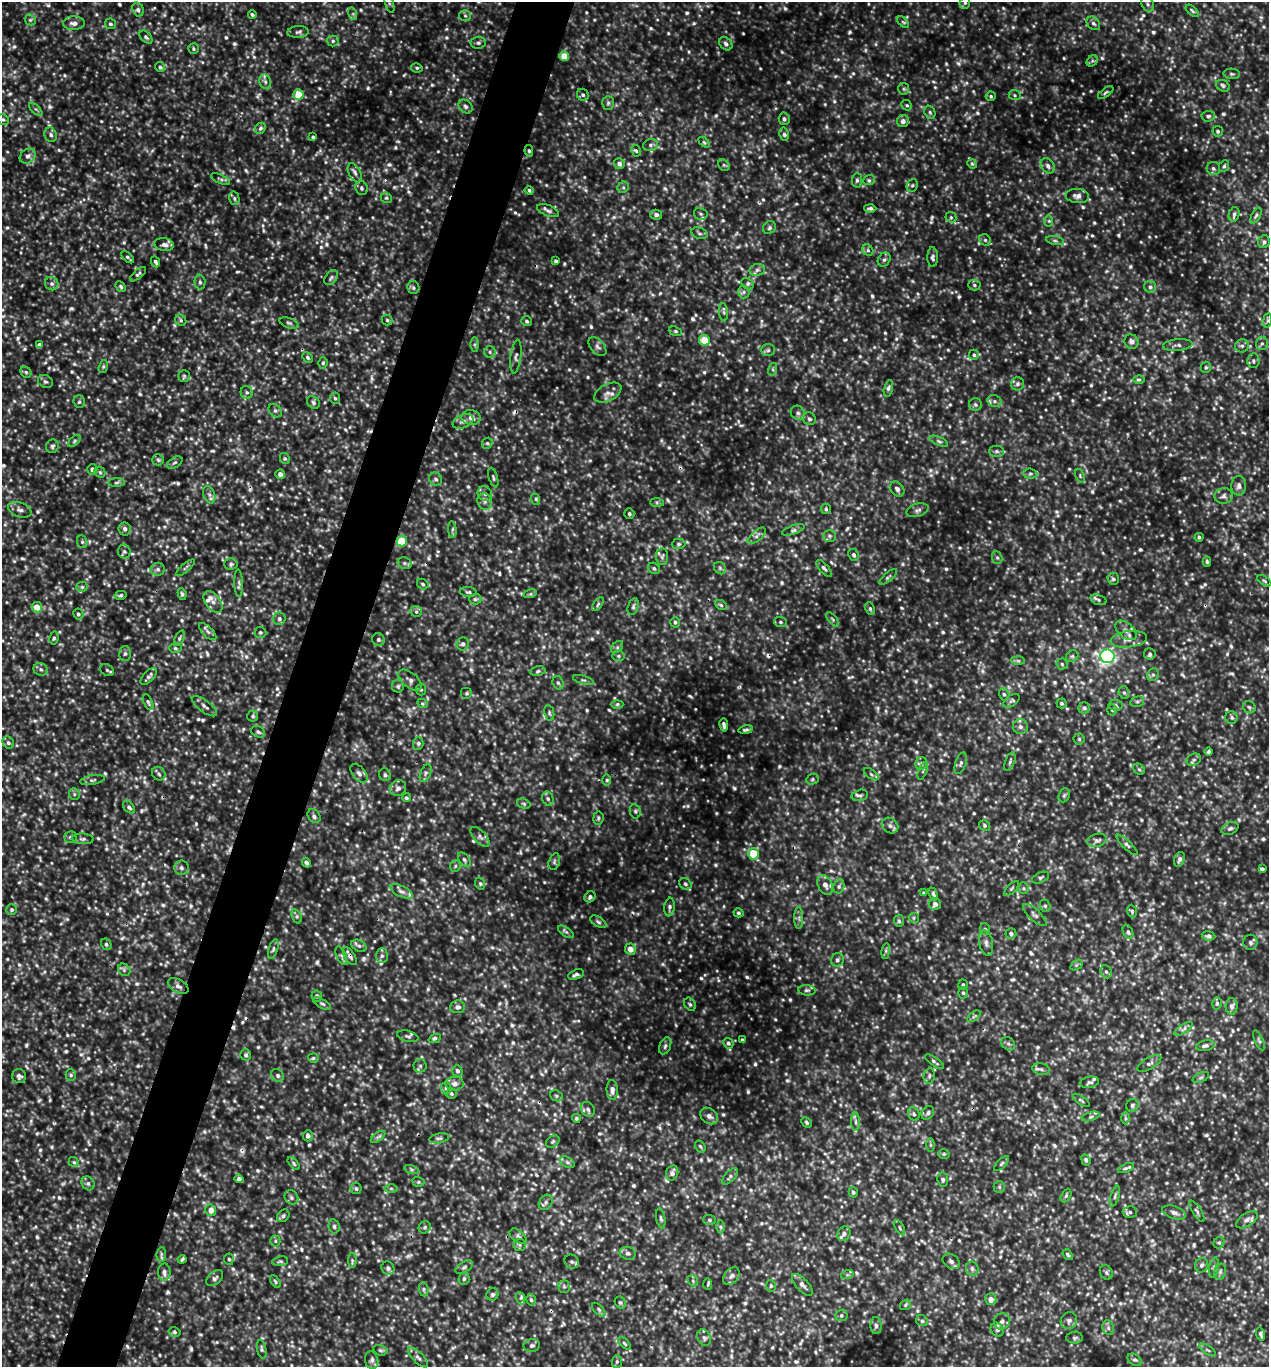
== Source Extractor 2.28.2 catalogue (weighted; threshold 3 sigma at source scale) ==
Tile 7 of 4 x 4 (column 3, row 2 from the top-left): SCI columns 2673-3939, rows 2733-4097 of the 5499 x 5490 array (HDU 1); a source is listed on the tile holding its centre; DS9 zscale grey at full resolution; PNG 1271 x 1369 px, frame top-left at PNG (2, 2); each listed source drawn as its Kron ellipse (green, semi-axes under 4 px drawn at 4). Shown black and unused: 5% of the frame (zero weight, under 3 of 5 exposures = <1% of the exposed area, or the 3 px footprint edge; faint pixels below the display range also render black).
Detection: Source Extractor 2.28.2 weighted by HDU 2 'WHT'; one run over the whole footprint, this tile lists its part. Background 0.285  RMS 0.058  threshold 0.262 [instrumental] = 3 sigma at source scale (4.5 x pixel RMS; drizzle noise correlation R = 1.50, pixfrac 1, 0.05/0.05 arcsec/px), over >= 5 px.
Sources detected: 1257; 20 too faint to see at this stretch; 5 cosmic-ray / hot-pixel residue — neither listed nor drawn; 20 inside a brighter listed object's ellipse — not listed separately; of the other 1212, all 500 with FLUX_AUTO >= 9.6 (the completeness limit of this list) listed and drawn (712 fainter detections not listed), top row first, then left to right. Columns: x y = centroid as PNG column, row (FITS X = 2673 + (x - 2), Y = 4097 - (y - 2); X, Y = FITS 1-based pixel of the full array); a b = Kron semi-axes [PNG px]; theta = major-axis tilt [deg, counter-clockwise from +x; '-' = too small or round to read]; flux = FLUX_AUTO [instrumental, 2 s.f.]
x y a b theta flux
389 2 11 4 -71 16
965 3 6 5 - 11
1148 4 8 6 -63 16
138 9 7 5 -72 15
1192 11 8 4 -40 11
353 14 6 4 -73 9.7
252 15 4 4 - 11
465 16 6 5 - 12
30 20 6 5 - 10
903 22 7 4 -44 9.8
74 23 11 7 1 30
1093 23 7 6 - 17
110 24 5 5 - 11
298 32 10 6 3 18
146 37 8 5 -47 13
333 41 6 5 - 14
478 43 7 6 - 14
726 44 7 5 -46 18
193 49 5 5 - 10
564 56 5 5 - 110
1092 61 6 5 - 10
160 67 5 4 - 14
417 68 6 4 -13 9.7
1232 74 8 5 -3 12
265 82 7 5 -69 16
1223 86 7 5 -28 13
904 89 6 5 - 11
1106 92 9 4 37 10
298 94 5 5 - 120
583 95 6 5 - 14
1015 95 6 5 - 10
991 96 5 4 - 9.8
608 103 7 5 88 12
907 105 5 4 - 10
466 106 8 6 -45 18
36 109 8 3 -44 10
930 112 7 5 -69 11
1208 116 7 5 3 13
784 119 6 5 - 16
3 120 6 5 - 11
903 121 6 6 - 25
260 128 6 5 - 13
1218 131 5 5 - 12
784 134 6 4 -80 14
51 135 7 6 - 17
313 137 3 3 - 9.7
704 142 6 4 -45 9.8
650 145 7 6 - 16
529 151 5 4 - 10
636 151 6 4 -61 9.6
28 156 8 6 38 25
619 164 5 5 - 21
972 164 5 4 - 9.7
724 165 6 5 - 11
1048 166 8 6 -53 20
1224 166 6 5 - 10
1213 168 7 6 - 16
355 173 10 6 -61 21
221 179 10 4 -25 12
857 180 7 5 89 14
869 180 6 5 - 12
912 185 7 5 67 12
623 187 6 5 - 11
361 188 7 6 - 15
529 190 4 3 - 10
1077 196 11 7 -5 31
234 198 7 5 -77 13
386 198 6 5 - 10
870 208 6 4 -1 14
548 211 11 5 -21 19
701 214 7 6 - 13
1234 214 7 5 75 15
656 215 6 5 - 15
1256 216 8 4 63 13
951 217 6 5 - 9.7
1049 221 6 4 90 9.9
769 228 7 6 - 13
699 233 8 5 -18 14
985 240 6 5 - 15
1055 240 9 3 -11 12
1264 242 6 6 - 16
164 245 10 6 -9 27
868 250 6 5 - 12
128 257 8 4 -44 12
933 257 10 5 -90 16
884 260 7 6 - 14
556 261 4 3 - 14
155 262 5 4 - 13
757 270 8 6 15 18
138 274 10 4 40 12
331 277 8 5 50 15
200 282 7 5 -89 13
52 284 7 6 - 16
747 284 7 5 -43 14
974 285 6 5 - 11
121 286 6 4 -47 10
1150 287 6 6 - 15
413 288 6 6 - 14
744 292 6 6 - 14
724 312 9 4 -86 10
181 320 6 5 - 11
387 320 5 5 - 10
1267 320 7 4 82 9.9
527 321 5 5 - 10
289 323 10 5 -18 13
675 331 7 4 -19 10
704 340 5 5 - 120
1132 342 7 7 - 24
1262 343 7 6 - 15
39 344 4 3 - 9.8
475 345 7 4 -90 10
1178 345 15 5 5 21
597 346 11 6 -50 22
1242 346 7 6 - 16
768 350 7 6 - 14
490 352 6 6 - 12
974 355 5 5 - 10
516 356 17 5 83 22
307 357 5 4 - 12
1253 361 7 6 - 17
323 363 5 4 - 11
103 366 7 4 71 10
1206 367 5 5 - 10
773 369 6 4 73 9.7
26 372 6 5 - 10
184 376 6 5 - 10
1139 379 6 4 0 9.9
45 381 8 6 -31 13
1017 384 6 6 - 15
888 388 8 4 77 12
247 392 6 6 - 14
608 393 15 8 28 35
335 398 5 5 - 9.6
995 401 7 6 - 19
79 402 6 5 - 12
313 402 7 5 -48 15
975 405 6 6 - 14
275 411 7 5 -48 15
798 413 7 6 - 18
471 418 9 7 -8 33
809 419 7 6 - 14
463 421 11 6 22 27
74 441 7 4 47 9.7
939 441 10 4 -24 12
487 443 6 5 - 12
52 446 7 6 - 12
997 451 7 5 -1 15
285 459 5 4 - 11
158 460 6 5 - 11
175 463 8 5 30 12
92 469 5 5 - 20
100 472 6 5 - 10
280 474 5 4 - 30
1030 474 7 5 -6 13
1080 476 7 4 -67 9.6
493 478 10 4 -73 12
436 479 7 6 - 16
116 483 8 4 1 11
1239 486 10 7 87 28
897 489 8 6 -51 19
485 494 8 7 - 20
209 495 9 5 -71 20
1223 496 9 7 5 24
535 499 6 3 -69 10
485 501 8 7 - 19
657 503 7 4 0 11
826 509 5 5 - 10
20 510 12 7 -19 27
917 510 11 6 18 19
629 514 5 5 - 11
125 529 6 6 - 20
452 530 8 3 -84 11
793 530 12 4 18 15
757 536 11 5 41 22
830 536 6 6 - 13
1199 537 4 4 - 11
402 541 5 5 - 210
82 542 6 5 - 11
679 544 7 5 1 12
124 551 7 6 - 14
854 555 6 5 - 12
662 557 8 6 -89 16
997 558 6 5 - 11
1207 562 5 4 - 10
405 563 7 5 -21 13
231 564 6 5 - 13
185 568 12 3 41 12
654 568 6 5 - 11
720 568 6 5 - 12
824 568 10 4 -48 15
158 569 7 6 - 17
888 577 11 3 40 12
1113 579 6 5 - 14
1264 581 8 4 -32 9.8
239 583 14 4 -88 15
423 584 6 5 - 11
82 587 5 5 - 9.9
468 592 8 5 -6 12
182 594 6 4 -81 11
530 594 7 4 17 9.7
120 595 6 4 15 11
475 599 6 5 - 11
1098 600 8 5 -19 15
213 602 12 7 -53 30
598 604 8 4 55 10
721 605 6 5 - 10
633 606 9 5 74 13
37 607 5 5 - 72
870 608 6 4 -64 10
416 611 6 5 - 13
78 614 6 5 - 13
279 618 6 6 - 16
833 619 8 4 -51 10
675 622 5 4 - 10
780 622 6 5 - 12
1126 630 12 7 -40 31
208 632 11 5 -45 20
260 632 6 5 - 11
54 638 7 4 80 11
179 638 8 4 68 12
1129 639 18 8 7 48
378 640 6 6 - 15
463 644 6 6 - 19
617 647 7 4 46 11
175 648 6 5 - 10
125 654 7 6 - 15
1150 654 5 5 - 15
618 656 6 5 - 10
1072 656 7 5 43 12
1107 656 7 6 - 1600
1018 661 7 4 -2 10
1062 664 5 5 - 11
41 669 7 6 - 16
107 670 7 5 -29 11
538 671 7 5 12 11
1153 675 6 5 - 12
149 676 10 5 46 18
410 680 14 7 -39 30
583 680 10 3 -15 11
558 683 7 5 -72 12
398 686 6 6 - 10
421 689 6 5 - 10
467 693 6 6 - 11
1124 693 6 5 - 12
1004 694 6 5 - 12
1012 701 9 5 36 14
148 702 8 4 -66 11
1137 702 7 5 15 11
423 703 5 4 - 9.9
1062 703 5 5 - 10
617 704 6 4 2 10
1116 705 7 5 -4 12
204 706 15 6 -37 26
1249 707 7 5 -39 11
1084 708 5 5 - 13
1112 710 5 4 - 10
549 713 8 5 -80 11
253 716 5 5 - 9.9
1232 717 6 6 - 13
724 725 6 3 -81 16
1020 727 7 7 - 18
746 730 7 4 10 12
258 732 7 5 -28 13
1079 739 5 5 - 10
8 743 6 5 - 13
418 743 6 5 - 12
1208 751 4 3 - 10
1194 760 7 5 26 13
1010 762 10 4 68 14
921 763 6 5 - 15
961 763 11 5 72 16
1139 769 6 5 - 10
923 771 9 3 68 10
359 773 11 6 -49 21
426 773 9 5 67 16
159 774 7 6 - 14
871 774 8 4 -36 13
385 775 6 5 - 12
812 779 6 5 - 10
92 780 12 4 10 15
607 780 6 4 -90 9.8
398 788 8 7 - 24
74 794 6 5 - 10
860 795 8 5 13 15
1064 795 7 5 68 10
406 798 4 4 - 10
548 799 7 5 -73 16
524 804 7 5 -19 9.9
129 807 7 5 -49 15
635 811 7 5 -77 13
314 816 7 5 -50 17
598 818 6 5 - 11
984 825 6 5 - 12
890 826 9 7 -40 21
1230 828 9 6 25 16
70 837 6 5 - 14
480 837 12 6 -47 21
83 839 11 5 -3 15
1097 840 10 6 14 19
1127 845 14 3 -44 16
754 854 6 5 - 160
1179 859 8 5 71 20
464 860 8 5 -54 14
554 862 8 5 73 13
306 863 5 4 - 16
455 866 6 5 - 11
181 868 7 7 - 19
1262 869 4 3 - 11
1040 878 9 5 23 12
480 884 6 4 -70 9.6
685 884 6 5 - 12
825 885 10 7 -64 41
839 886 7 5 75 15
1023 888 6 5 - 10
1011 889 10 4 45 11
401 891 12 5 -26 22
924 893 4 4 - 11
933 894 7 4 -66 12
590 897 6 5 - 13
935 904 6 6 - 24
1045 906 6 5 - 10
669 907 9 5 82 15
12 910 5 5 - 10
1132 911 6 4 -69 11
738 913 5 4 - 10
1035 915 15 5 -43 19
297 916 7 4 -71 12
799 918 11 4 -90 17
914 918 5 5 - 9.6
899 921 6 5 - 11
598 922 9 5 -32 12
985 929 6 5 - 12
566 932 9 4 -34 13
1128 932 7 5 -70 14
1011 934 5 5 - 16
1209 936 7 4 -7 18
1250 942 7 7 - 17
986 943 13 7 -80 26
106 944 6 5 - 13
359 946 8 5 -28 16
273 949 10 4 72 13
630 949 6 5 - 51
886 951 8 4 82 11
341 956 10 4 -67 14
350 956 10 5 -56 21
382 956 7 6 - 17
837 960 7 6 - 17
1076 965 7 4 34 10
124 970 7 5 -47 13
1106 972 7 5 -67 12
576 974 8 4 20 17
963 985 5 5 - 11
178 986 11 6 -29 24
807 990 9 5 -5 13
963 993 6 5 - 9.9
317 996 5 5 - 15
1217 1003 6 5 - 12
322 1004 10 4 -29 12
690 1004 7 5 -56 12
1232 1006 8 6 89 17
457 1007 7 6 - 23
974 1016 8 4 37 12
1183 1029 10 4 34 17
408 1036 11 5 -15 16
435 1038 6 3 22 12
742 1040 3 3 - 10
1259 1040 11 4 -65 12
728 1043 5 5 - 14
1008 1044 7 6 - 15
665 1046 9 5 68 15
1205 1046 9 5 12 17
246 1055 5 5 - 15
313 1058 5 4 - 9.6
934 1062 11 3 -35 11
1149 1063 13 5 30 19
420 1066 6 6 - 13
1041 1069 9 5 -11 17
457 1071 6 5 - 17
71 1075 6 5 - 13
19 1076 7 7 - 18
278 1076 7 6 - 16
929 1076 7 5 80 13
1201 1077 9 4 23 11
1089 1082 10 5 10 16
455 1084 9 7 2 27
446 1088 6 5 - 12
612 1090 10 5 -87 28
452 1094 5 5 - 10
556 1096 6 5 - 11
1081 1100 10 4 -35 10
1132 1105 6 6 - 15
588 1109 8 6 -58 17
928 1113 7 5 53 17
914 1114 7 5 -63 13
709 1116 10 7 -37 28
1091 1116 9 3 16 13
576 1118 4 4 - 9.7
1125 1118 6 4 -89 10
856 1122 9 4 -90 15
807 1123 6 4 -46 10
308 1136 5 5 - 18
378 1137 8 4 36 13
439 1138 10 5 11 14
553 1142 7 5 37 11
930 1145 6 4 -89 9.6
700 1146 6 5 - 10
944 1154 6 5 - 9.7
1086 1160 6 4 -68 11
74 1162 5 4 - 10
567 1162 8 5 -30 15
294 1163 7 4 -50 10
1001 1164 9 4 45 12
1126 1168 8 4 20 12
411 1170 8 3 -19 11
672 1173 7 6 - 27
730 1176 10 5 44 15
239 1179 4 4 - 22
943 1180 7 5 -80 14
418 1182 6 5 - 9.7
88 1183 7 6 - 16
999 1187 6 5 - 11
356 1188 5 5 - 11
391 1188 6 4 -1 9.9
853 1192 5 4 - 11
1066 1196 7 4 63 11
1115 1196 11 4 74 12
291 1197 7 6 - 16
546 1202 8 6 55 17
211 1210 6 5 - 43
1197 1211 12 4 -58 16
1130 1212 7 6 - 14
1174 1213 12 6 -18 26
283 1216 7 5 46 13
661 1218 10 4 -80 13
709 1220 6 5 - 12
1247 1220 12 6 33 26
334 1226 7 5 -77 13
425 1227 6 5 - 12
721 1227 6 4 -90 11
900 1228 8 3 -61 9.7
844 1234 7 6 - 17
518 1236 10 5 -39 19
275 1241 5 5 - 10
1219 1243 6 5 - 10
520 1245 6 5 - 12
628 1253 8 6 -13 18
161 1254 7 4 85 12
1068 1255 6 4 -52 15
182 1259 4 3 - 11
229 1259 5 5 - 9.9
280 1261 8 5 9 11
352 1261 7 4 89 11
951 1261 9 7 -35 21
572 1262 7 6 - 16
1202 1265 7 6 - 16
464 1267 10 5 32 15
388 1268 7 6 - 19
1214 1268 10 4 80 14
972 1269 7 6 - 16
164 1272 8 6 90 20
1106 1272 8 6 -60 14
1220 1272 8 6 75 14
847 1275 6 4 18 11
731 1276 10 6 49 22
215 1278 10 6 42 16
464 1279 6 5 - 14
693 1281 6 4 -49 10
275 1282 7 4 -55 11
708 1284 6 3 -87 9.6
802 1285 14 6 -46 28
771 1286 6 5 - 11
564 1287 6 5 - 12
424 1289 7 5 -83 12
492 1294 6 6 - 13
520 1298 6 4 -69 12
991 1299 6 5 - 34
531 1300 5 5 - 12
620 1302 6 5 - 11
905 1305 6 4 36 9.8
599 1310 8 4 -46 12
841 1315 6 5 - 13
922 1321 6 5 - 13
1002 1321 8 8 - 23
1069 1321 8 8 - 21
876 1326 8 5 -87 16
1108 1328 7 5 -69 16
997 1330 7 6 - 17
174 1332 6 5 - 12
1261 1334 6 4 -74 14
704 1338 9 6 -64 15
1075 1338 8 6 5 13
624 1343 8 4 -48 11
532 1345 8 6 11 15
262 1349 9 4 -79 13
380 1350 7 5 -16 11
1208 1350 9 3 -33 11
418 1357 13 5 -46 22
372 1360 9 6 -79 18
1134 1360 7 5 -34 13
617 1362 6 5 - 11
Overlapping masked pixels (flux is a lower limit): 1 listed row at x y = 350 956
Isophote crosses this tile's border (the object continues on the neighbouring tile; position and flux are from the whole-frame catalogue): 3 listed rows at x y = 389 2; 965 3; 3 120
Unlisted compact peaks at least as high as the median listed source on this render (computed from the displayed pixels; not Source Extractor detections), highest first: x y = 728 756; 317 962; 234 44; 725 375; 694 23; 105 773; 1130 267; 878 311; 512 1025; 14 47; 138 1066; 834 101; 884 630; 258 1170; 1092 492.